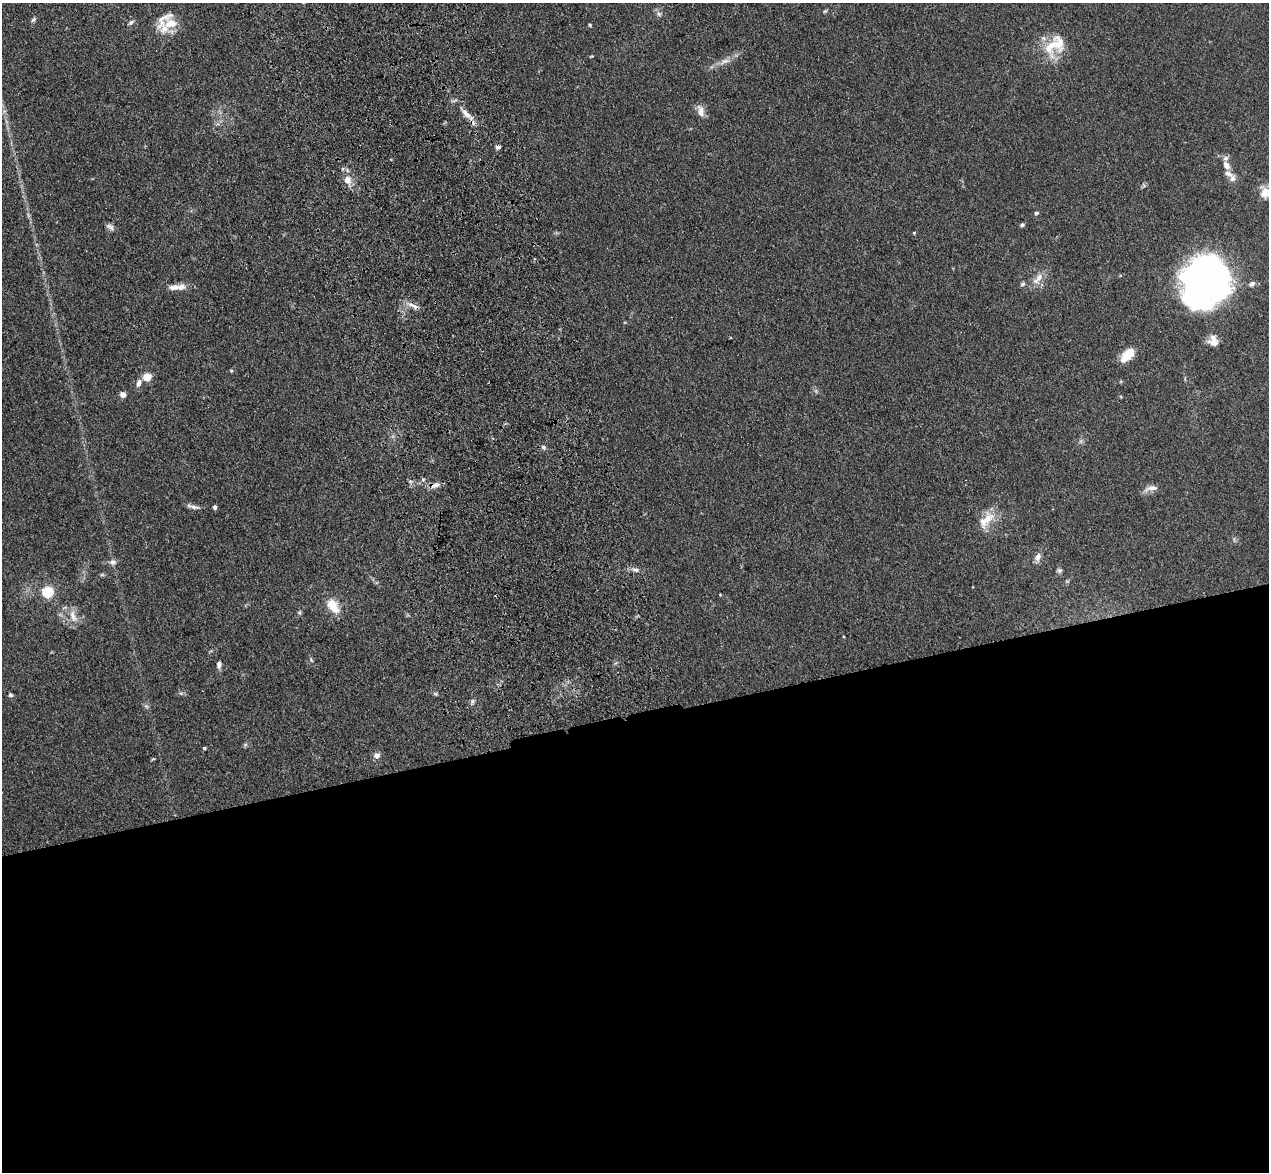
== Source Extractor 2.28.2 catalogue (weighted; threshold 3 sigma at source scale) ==
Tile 15 of 4 x 4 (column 3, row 4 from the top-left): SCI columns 2650-3916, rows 183-1352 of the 5298 x 5161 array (HDU 1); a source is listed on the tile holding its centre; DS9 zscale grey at full resolution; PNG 1271 x 1174 px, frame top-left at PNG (2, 3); no overlay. Shown black and unused: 39% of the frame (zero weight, under 3 of 4 exposures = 6% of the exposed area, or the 3 px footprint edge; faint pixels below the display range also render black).
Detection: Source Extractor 2.28.2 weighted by HDU 2 'WHT'; one run over the whole footprint, this tile lists its part. Background 0.0711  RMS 0.0063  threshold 0.0283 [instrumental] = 3 sigma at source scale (4.5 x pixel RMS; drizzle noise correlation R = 1.50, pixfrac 1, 0.05/0.05 arcsec/px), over >= 5 px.
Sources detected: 62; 2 inside a brighter object's white glare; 2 cosmic-ray / hot-pixel residue — not listed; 4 inside a brighter listed object's ellipse — not listed separately; the other 54 listed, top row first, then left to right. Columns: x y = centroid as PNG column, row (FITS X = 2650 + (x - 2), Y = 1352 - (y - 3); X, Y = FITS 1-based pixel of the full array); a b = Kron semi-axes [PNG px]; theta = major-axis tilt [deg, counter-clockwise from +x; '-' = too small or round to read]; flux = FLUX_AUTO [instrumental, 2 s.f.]
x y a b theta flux
825 11 7 4 43 0.76
659 14 9 4 -54 1.7
33 19 8 5 50 1.2
131 22 8 5 33 1.5
170 23 21 17 -78 11
590 25 4 4 - 0.81
1055 45 35 23 46 21
725 61 18 6 24 4.6
701 111 16 8 -77 4.8
466 114 26 7 -45 7.1
1226 158 8 7 - 1.9
1228 173 15 8 -30 4.5
347 180 13 10 -69 6.3
1264 193 23 13 36 8.7
1036 213 5 5 - 1.2
1022 225 5 4 - 1.3
110 227 12 6 -39 2.2
914 233 4 4 - 0.56
1039 277 16 9 67 5.9
1207 282 48 36 59 260
1023 284 6 6 - 1.4
1252 284 9 6 33 2.2
177 287 25 7 4 6.1
414 306 19 5 -24 4
1214 341 14 11 -61 5.8
1128 355 17 9 47 13
231 371 4 4 - 0.68
147 377 5 5 - 20
139 383 10 6 75 2.8
123 395 6 6 - 2.9
435 485 15 7 17 3.6
1151 488 20 7 13 4
193 507 18 4 -14 2.5
215 507 5 4 - 1.6
986 520 29 13 50 11
1038 557 10 7 59 3.4
113 562 9 7 -11 2.4
635 570 11 5 -12 2.3
1059 570 7 6 - 1.3
102 575 6 4 -17 0.81
47 592 6 5 - 53
331 604 14 13 - 9.9
299 612 6 5 - 1
73 616 20 9 -67 6.3
311 660 6 4 -47 0.85
219 664 9 5 90 2.3
435 694 5 5 - 0.87
10 695 5 5 - 1.3
472 701 7 5 -80 1.3
146 706 8 4 -45 1.3
245 745 7 4 0 1
204 748 4 3 - 0.83
377 755 8 7 - 2.7
153 759 6 3 17 0.62
Overlapping masked pixels (flux is a lower limit): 3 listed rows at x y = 466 114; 414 306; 435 485
Isophote crosses this tile's border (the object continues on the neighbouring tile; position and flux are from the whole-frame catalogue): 1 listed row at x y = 1264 193